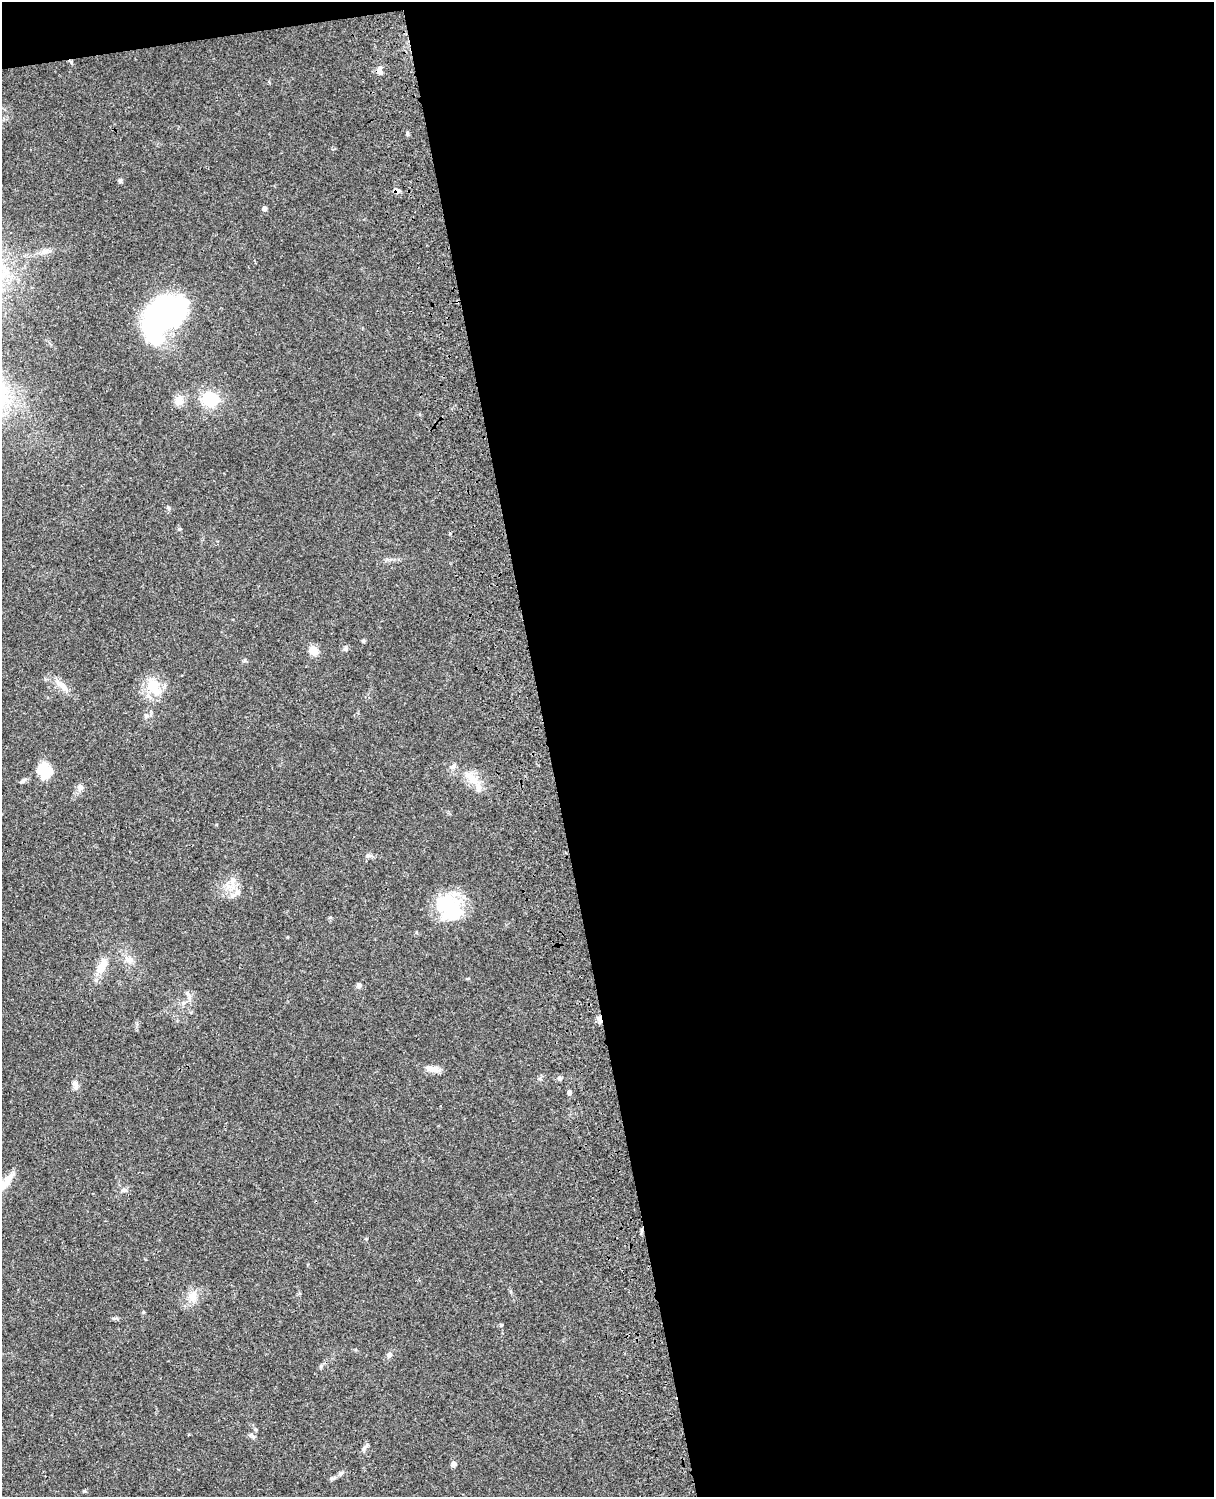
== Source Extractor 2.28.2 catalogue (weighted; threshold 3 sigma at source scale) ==
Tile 4 of 4 x 3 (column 4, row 1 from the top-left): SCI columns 3757-4968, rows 3269-4763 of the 5087 x 4927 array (HDU 1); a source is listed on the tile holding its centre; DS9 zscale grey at full resolution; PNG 1216 x 1499 px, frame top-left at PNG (2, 2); no overlay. Shown black and unused: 56% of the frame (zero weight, under 3 of 4 exposures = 6% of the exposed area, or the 3 px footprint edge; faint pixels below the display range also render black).
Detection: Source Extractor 2.28.2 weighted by HDU 2 'WHT'; one run over the whole footprint, this tile lists its part. Background 0.0886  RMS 0.0062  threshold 0.0277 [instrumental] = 3 sigma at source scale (4.5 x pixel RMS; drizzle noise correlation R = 1.50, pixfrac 1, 0.05/0.05 arcsec/px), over >= 5 px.
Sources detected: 47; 2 inside a brighter object's white glare — not listed; the other 45 listed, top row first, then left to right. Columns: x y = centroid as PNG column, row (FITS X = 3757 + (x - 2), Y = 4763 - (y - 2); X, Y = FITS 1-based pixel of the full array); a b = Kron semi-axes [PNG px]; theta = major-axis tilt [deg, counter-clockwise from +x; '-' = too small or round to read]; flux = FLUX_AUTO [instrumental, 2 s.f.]
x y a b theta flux
380 71 10 6 -81 2.8
407 134 7 3 -89 0.98
120 181 7 5 75 1.1
397 190 10 5 -17 1.8
265 208 5 5 - 1.7
45 251 11 8 3 3.3
163 317 49 28 42 130
210 399 19 17 -33 20
179 400 14 11 76 5.3
168 508 6 4 -67 0.99
363 640 6 4 69 0.82
345 649 7 4 19 1.1
313 650 5 5 - 20
62 686 22 8 -38 6.4
154 686 25 16 -68 15
146 715 7 5 -41 1.3
453 766 8 4 45 1.4
44 770 18 14 -65 14
473 780 16 11 -21 8.5
23 781 11 4 24 1.4
80 788 8 8 - 2.3
368 856 8 4 0 1.4
232 880 13 7 74 4.4
237 893 11 8 34 3.7
449 906 38 25 -30 32
330 917 6 4 2 0.69
128 959 14 7 -28 3.8
102 966 23 11 63 9.1
359 985 7 6 - 1.5
189 997 11 5 90 2.2
599 1019 9 5 -82 2.5
431 1069 17 8 -12 5
559 1078 6 5 - 1.3
75 1085 11 7 -78 2.8
569 1092 4 4 - 2.4
6 1182 31 8 53 8.1
124 1190 9 6 -10 1.7
193 1296 15 12 64 6.6
501 1325 5 4 - 0.83
389 1355 8 6 48 1.9
255 1429 5 3 - 0.71
253 1437 8 3 -31 1.1
364 1448 7 6 - 1.6
454 1464 7 6 - 1.8
341 1473 6 5 - 1.2
Overlapping masked pixels (flux is a lower limit): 2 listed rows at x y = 397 190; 599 1019
Isophote crosses this tile's border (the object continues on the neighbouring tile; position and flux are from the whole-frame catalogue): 1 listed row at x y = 6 1182
Unlisted compact peaks at least as high as the median listed source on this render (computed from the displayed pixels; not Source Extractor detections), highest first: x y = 321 1366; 143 1312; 450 533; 179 529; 245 660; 366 1239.